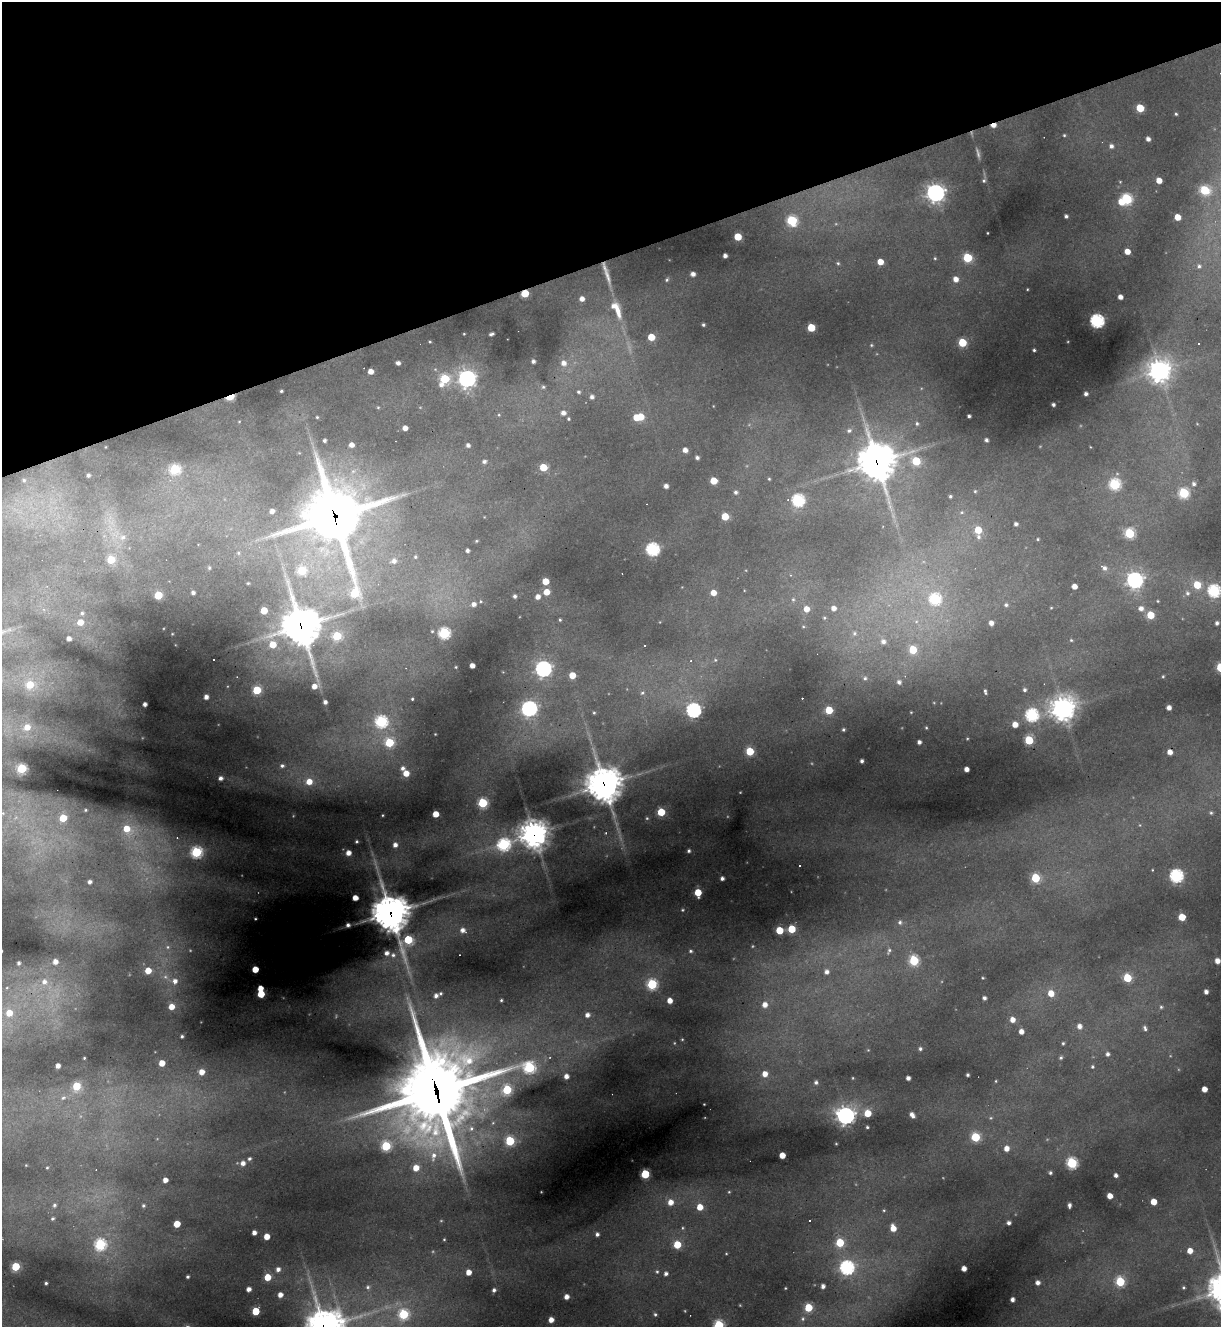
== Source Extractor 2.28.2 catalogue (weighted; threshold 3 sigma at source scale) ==
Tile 3 of 4 x 4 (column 3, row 1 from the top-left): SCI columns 2703-3921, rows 3975-5299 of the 5283 x 5299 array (HDU 1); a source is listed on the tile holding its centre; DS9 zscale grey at full resolution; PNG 1223 x 1329 px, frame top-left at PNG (2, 2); no overlay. Shown black and unused: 19% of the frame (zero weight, under 3 of 4 exposures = <1% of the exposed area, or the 3 px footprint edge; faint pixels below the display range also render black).
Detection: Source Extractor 2.28.2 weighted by HDU 2 'WHT'; one run over the whole footprint, this tile lists its part. Background 0.287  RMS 0.011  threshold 0.0512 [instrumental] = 3 sigma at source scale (4.5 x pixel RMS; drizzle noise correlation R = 1.50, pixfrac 1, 0.05/0.05 arcsec/px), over >= 5 px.
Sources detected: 398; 12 too faint to see at this stretch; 1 inside a brighter object's white glare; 11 cosmic-ray / hot-pixel residue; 2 long thin detections or spike segments (spike, bleed or trail) — not listed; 5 inside a brighter listed object's ellipse — not listed separately; the other 367 listed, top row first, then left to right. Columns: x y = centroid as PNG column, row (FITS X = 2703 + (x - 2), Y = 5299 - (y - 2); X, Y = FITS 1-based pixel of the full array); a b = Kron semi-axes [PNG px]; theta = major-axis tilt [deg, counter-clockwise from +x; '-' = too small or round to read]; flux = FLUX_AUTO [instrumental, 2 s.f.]
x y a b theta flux
1140 108 5 5 - 37
1176 114 4 4 - 1.5
993 125 5 4 - 9
1064 135 4 4 - 1.4
1148 139 4 4 - 4.9
1111 146 5 5 - 4.1
1159 180 5 4 - 12
984 181 5 5 - 2.1
1205 190 6 5 - 78
935 193 7 7 - 550
1127 199 6 5 - 110
1121 202 6 5 - 12
1066 216 4 3 - 2.8
1177 217 5 5 - 17
792 220 6 5 - 86
987 233 3 2 - 0.78
738 237 5 5 - 32
1127 251 5 4 - 12
725 256 4 4 - 5.3
935 258 5 4 - 1.3
967 258 5 5 - 62
880 262 5 5 - 15
838 263 5 4 - 1.8
1199 266 6 5 - 2.8
693 274 4 4 - 6
607 276 36 5 -73 14
955 279 6 5 - 9.1
667 280 5 4 - 1.6
1027 289 3 2 - 0.81
525 293 5 5 - 37
1120 297 4 4 - 7
582 299 6 5 - 7.4
618 311 25 8 -76 20
1097 321 6 6 - 230
703 325 3 3 - 2
811 328 5 5 - 33
464 334 3 2 - 0.73
491 334 5 3 - 2.5
651 337 5 5 - 27
430 342 3 3 - 1.1
962 342 5 5 - 49
1198 344 3 3 - 3
871 345 4 4 - 1.4
1034 350 3 3 - 1.7
533 361 5 4 - 3.9
398 363 4 4 - 4.7
563 363 9 8 - 10
370 371 4 4 - 9.2
1159 371 8 8 - 840
467 378 7 7 - 540
445 379 6 5 - 65
441 385 6 6 - 5
543 387 6 5 - 2.2
281 391 3 3 - 1.5
578 392 6 5 - 2.6
1086 394 4 4 - 3.6
230 397 6 3 21 65
592 397 6 5 - 4.4
1053 405 4 4 - 3.2
378 407 5 3 - 1.2
563 413 6 5 - 5.9
499 415 4 3 - 0.94
969 416 3 3 - 2.5
317 417 3 3 - 1.1
640 417 5 5 - 28
568 419 4 4 - 1.5
917 423 5 4 - 1.8
405 428 4 4 - 8.1
849 431 6 6 - 3.1
986 440 4 3 - 3.3
324 441 3 3 - 2.7
351 445 4 4 - 7.2
468 445 4 4 - 3.5
685 450 4 4 - 7.1
697 458 4 4 - 3.2
484 461 5 4 - 3.3
916 461 5 5 - 50
877 462 13 12 - 2200
543 467 5 5 - 32
175 469 6 5 - 81
88 475 3 3 - 2.7
769 479 4 3 - 1.3
24 480 3 3 - 1.5
714 481 5 5 - 28
1115 484 6 6 - 100
1194 484 6 5 - 3.5
666 486 4 4 - 5.2
975 491 5 4 - 1.6
736 492 5 5 - 2.9
1184 493 6 5 - 90
950 496 3 3 - 1.8
798 500 6 6 - 150
272 511 4 4 - 5.3
962 512 6 5 - 1.9
333 516 15 13 86 2700
725 516 5 5 - 29
1016 524 4 4 - 3.4
978 530 5 5 - 26
1129 533 5 5 - 81
123 537 8 8 - 6.3
978 537 7 7 - 3.9
1038 539 4 3 - 1.2
476 541 4 4 - 1.3
652 549 6 6 - 180
467 551 4 4 - 3.7
238 553 5 4 - 1.7
415 557 5 5 - 1.9
111 560 5 5 - 41
394 561 8 7 - 6.6
1104 567 11 5 -32 5.7
209 568 5 4 - 1.8
302 570 5 5 - 51
791 575 4 3 - 0.81
1135 580 7 6 - 390
545 581 5 5 - 22
248 583 3 2 - 0.98
1197 585 6 5 - 30
1074 586 4 4 - 9.2
1214 591 6 6 - 150
546 592 5 5 - 17
193 593 4 4 - 3.7
354 593 150 83 -84 500
713 593 5 5 - 12
1187 593 7 7 - 4.1
158 595 5 5 - 46
515 596 4 4 - 3.1
538 597 5 5 - 7.6
793 599 6 5 - 2.2
935 599 6 6 - 110
1158 601 4 4 - 1.1
474 604 6 6 - 5.9
1006 605 5 4 - 2.2
833 608 5 5 - 7.2
1051 608 4 3 - 1
1141 608 7 6 - 6.3
806 609 6 5 - 11
264 610 5 5 - 31
82 613 4 4 - 1.8
1150 615 5 5 - 34
824 618 5 4 - 1.4
560 620 4 4 - 1.5
916 621 6 4 1 2.3
80 622 5 5 - 12
991 623 4 4 - 6
1217 623 4 4 - 3.1
301 626 14 12 -74 2500
803 626 5 3 - 1.1
432 631 4 3 - 1.1
444 633 6 5 - 130
854 633 7 5 49 2.4
337 636 5 5 - 56
69 639 4 4 - 5.1
1071 640 5 4 - 1.3
883 641 6 5 - 4.3
273 644 5 5 - 21
644 645 3 3 - 2.1
913 650 5 5 - 35
715 660 5 5 - 1.7
691 661 4 3 - 1.4
472 666 4 4 - 7.6
456 667 3 2 - 0.84
1220 667 5 5 - 49
543 669 7 6 - 410
572 675 5 5 - 20
1163 676 4 4 - 1.3
865 678 5 4 - 2
899 682 4 4 - 3.5
30 685 7 6 - 24
314 686 5 5 - 8.2
257 690 5 5 - 58
1024 690 5 5 - 2.5
985 692 6 3 -76 2.3
642 693 6 5 - 2.3
206 697 5 5 - 7.1
412 699 3 3 - 1.2
325 702 4 4 - 4.1
145 704 4 4 - 4.7
529 708 7 6 - 370
1063 708 9 9 - 840
1169 708 4 4 - 6.4
693 710 6 6 - 270
829 710 5 5 - 38
911 712 4 3 - 0.82
594 713 4 3 - 1.2
1032 715 6 6 - 170
381 721 6 6 - 150
1015 724 5 5 - 11
27 727 7 7 - 11
926 728 4 3 - 1.4
843 730 4 4 - 1.8
435 734 2 2 - 0.69
1029 740 5 5 - 61
389 742 6 6 - 63
919 742 4 4 - 4.3
750 751 5 5 - 46
1170 752 4 4 - 8.2
862 761 4 3 - 2.9
282 766 6 5 - 3.4
402 768 7 6 - 4.5
22 769 5 5 - 87
966 769 4 4 - 7.5
406 773 5 5 - 15
221 778 4 4 - 4.2
309 782 8 7 - 16
604 785 12 12 - 1900
483 803 5 5 - 84
86 810 4 3 - 1.3
661 812 5 5 - 39
3 813 7 6 - 2.9
1211 813 6 5 - 2
435 814 4 4 - 18
383 815 3 2 - 0.8
63 818 5 5 - 33
127 829 11 9 -59 26
534 834 10 10 - 1200
356 841 3 3 - 1.7
504 844 7 6 - 160
395 845 4 4 - 5.4
689 851 3 3 - 2.3
196 852 6 6 - 120
348 853 4 4 - 8.2
1152 870 4 2 - 0.78
1176 875 6 6 - 210
722 878 4 3 - 3.6
1035 878 5 5 - 58
90 882 4 4 - 3.7
698 892 5 5 - 27
355 898 4 4 - 11
682 910 4 4 - 1.2
391 913 12 12 - 2300
1182 917 5 5 - 27
255 919 3 2 - 0.95
900 922 6 6 - 3.1
348 925 4 4 - 3.1
792 929 5 5 - 37
463 930 6 5 - 6.3
779 930 5 5 - 35
408 940 5 5 - 65
690 951 5 4 - 2.1
889 951 10 5 64 3.5
387 953 5 5 - 5.6
393 955 8 6 11 4.7
914 960 6 5 - 83
1217 961 5 4 - 9.4
55 962 5 5 - 7.8
19 963 4 3 - 2.7
255 969 4 4 - 22
148 971 5 4 - 17
826 972 6 6 - 5.7
983 978 3 2 - 1
1127 978 5 5 - 47
175 981 6 6 - 6.1
44 982 9 9 - 9.7
652 984 6 5 - 110
260 988 4 4 - 13
1206 992 4 4 - 4.5
441 993 6 4 49 1.9
1051 993 6 6 - 14
261 994 5 4 - 30
436 996 6 5 - 5.1
984 998 4 3 - 3.4
501 1000 3 3 - 1.6
670 1001 5 4 - 9.9
765 1005 7 7 - 9.6
171 1007 5 5 - 14
1161 1007 5 5 - 1.7
9 1013 6 6 - 18
587 1015 6 5 - 6
1012 1020 5 5 - 8.8
1079 1026 5 5 - 6.5
1145 1028 7 4 -71 2.7
1021 1031 4 4 - 8.1
182 1036 3 3 - 1.9
682 1039 4 2 - 0.86
1063 1043 4 3 - 1.6
920 1049 4 4 - 2.5
868 1050 4 4 - 0.92
1107 1054 5 4 - 3.5
84 1058 3 2 - 1
1061 1058 5 5 - 2
162 1063 5 4 - 16
58 1066 4 4 - 6.3
1092 1067 5 4 - 1.8
202 1072 5 5 - 11
765 1074 6 6 - 11
967 1075 3 3 - 2.2
566 1076 5 4 - 7.3
853 1078 3 3 - 0.93
908 1078 4 4 - 5
996 1081 4 3 - 1.1
816 1082 5 4 - 3.1
76 1086 5 5 - 44
1204 1089 5 4 - 11
507 1090 6 5 - 69
436 1091 39 29 -85 7200
63 1098 8 4 28 2.9
704 1104 2 2 - 0.69
868 1113 5 5 - 25
912 1115 6 4 -56 5.8
846 1116 7 7 - 510
867 1127 3 3 - 1.5
975 1137 5 5 - 54
510 1141 5 5 - 68
386 1146 6 5 - 79
1006 1148 6 5 - 9.2
782 1155 5 4 - 16
433 1156 15 8 82 13
249 1159 5 5 - 2.8
243 1163 6 5 - 6.7
1072 1163 6 5 - 110
47 1168 3 2 - 0.95
416 1168 6 6 - 15
1050 1173 4 4 - 2.2
645 1174 5 5 - 60
1116 1175 4 4 - 4
165 1180 4 4 - 8.5
729 1192 4 3 - 1
1110 1196 5 4 - 11
671 1202 6 6 - 11
1154 1202 5 4 - 18
54 1205 5 5 - 2.4
143 1205 4 4 - 2.3
1069 1205 5 3 - 3.6
700 1207 5 5 - 17
884 1210 4 3 - 1
53 1218 4 3 - 1.8
810 1221 3 2 - 1.3
1009 1223 4 4 - 3.6
177 1224 5 4 - 23
682 1228 5 3 - 1.5
893 1228 6 5 - 12
254 1233 4 4 - 6.3
597 1234 5 5 - 3.5
267 1236 4 4 - 15
444 1239 4 3 - 1.2
840 1243 5 5 - 44
100 1244 6 6 - 120
677 1244 5 5 - 33
1190 1251 5 5 - 11
15 1266 5 5 - 51
847 1267 6 6 - 240
278 1269 5 5 - 5.1
964 1269 4 4 - 8.1
468 1272 5 4 - 11
657 1272 6 5 - 2.1
666 1273 5 5 - 3.8
187 1277 3 3 - 2.1
267 1277 5 5 - 23
1120 1281 6 5 - 62
46 1283 3 3 - 1.6
1038 1283 4 4 - 5.4
823 1286 4 4 - 4.8
368 1287 7 6 - 3.5
1184 1287 4 4 - 1.6
785 1288 3 2 - 0.9
249 1289 4 4 - 6.2
494 1290 5 4 - 3.3
280 1295 4 4 - 8.1
566 1297 5 5 - 7.8
1012 1300 4 4 - 5.1
808 1307 5 5 - 39
255 1311 5 5 - 38
403 1314 6 6 - 82
655 1314 5 5 - 2.3
803 1319 7 6 - 3.4
551 1320 5 5 - 9.8
719 1325 6 5 - 110
Overlapping masked pixels (flux is a lower limit): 12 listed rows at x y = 993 125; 607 276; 525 293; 230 397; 877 462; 333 516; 354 593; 301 626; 604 785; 534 834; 391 913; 436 1091
Isophote crosses this tile's border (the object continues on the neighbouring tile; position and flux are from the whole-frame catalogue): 3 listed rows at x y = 1214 591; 1220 667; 719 1325
Unlisted compact peaks at least as high as the median listed source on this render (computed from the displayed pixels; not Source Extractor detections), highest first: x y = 1212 1282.